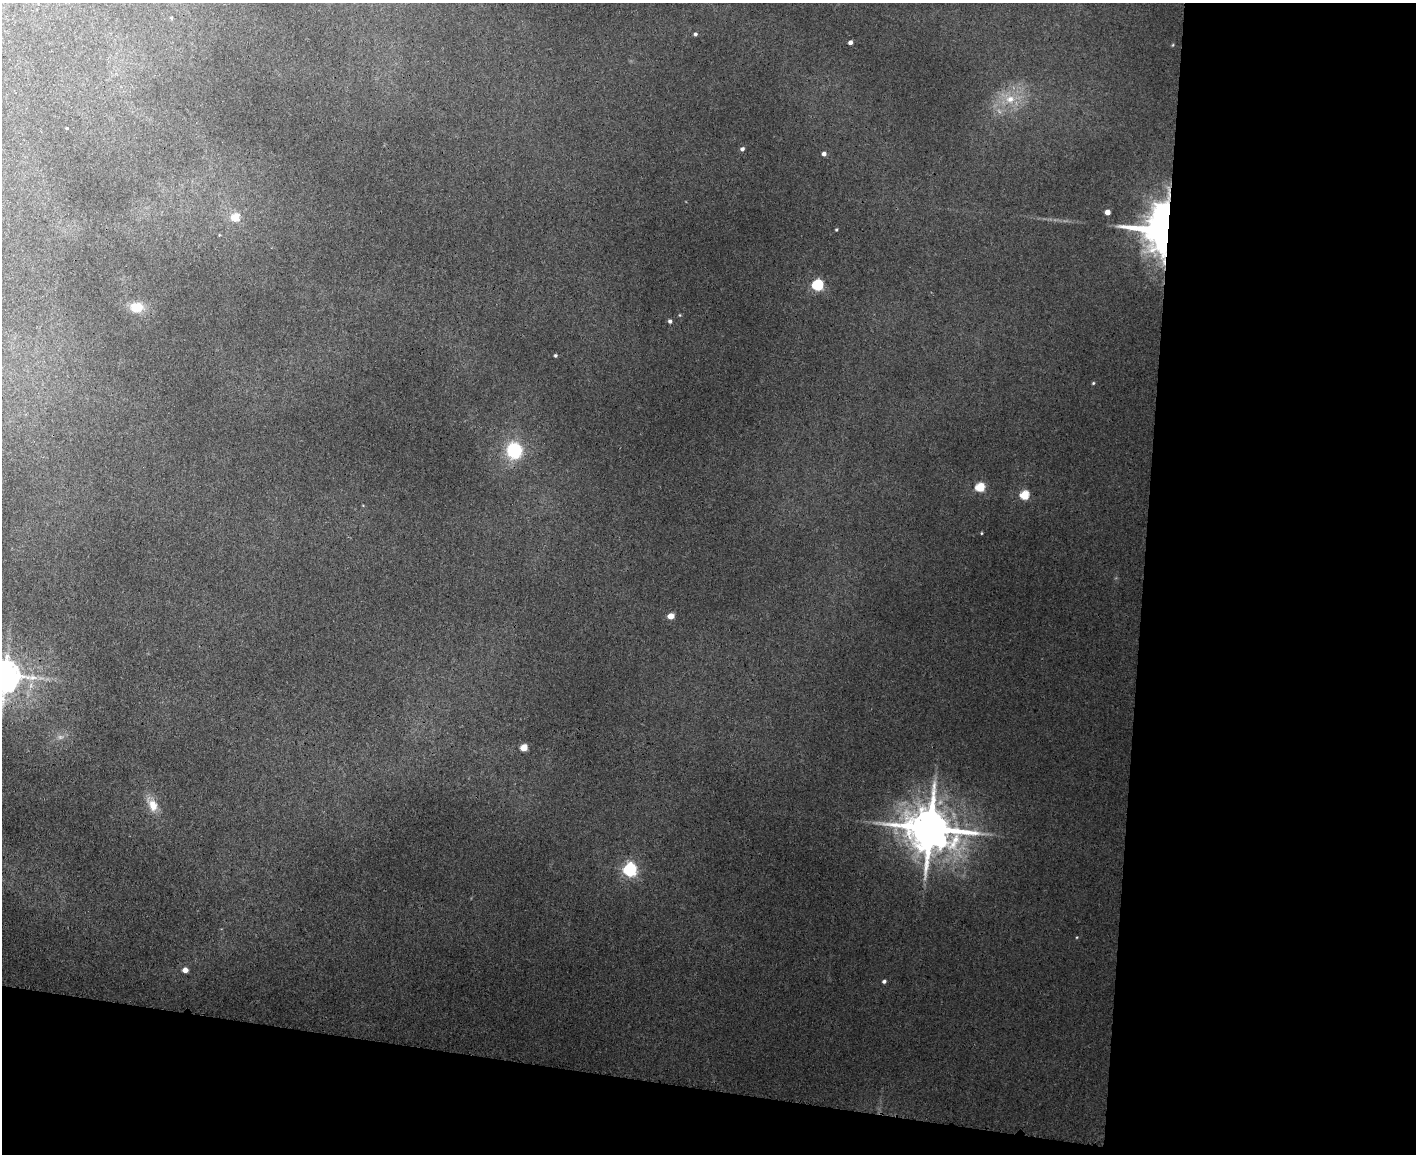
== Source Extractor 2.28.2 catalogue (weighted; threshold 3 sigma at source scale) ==
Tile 12 of 3 x 4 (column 3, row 4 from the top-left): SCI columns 3117-4530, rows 16-1167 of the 4707 x 4636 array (HDU 1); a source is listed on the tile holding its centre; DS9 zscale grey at full resolution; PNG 1418 x 1156 px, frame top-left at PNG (2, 3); no overlay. Shown black and unused: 25% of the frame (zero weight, under 3 of 4 exposures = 6% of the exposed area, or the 3 px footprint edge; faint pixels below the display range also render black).
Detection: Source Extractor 2.28.2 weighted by HDU 2 'WHT'; one run over the whole footprint, this tile lists its part. Background 0.0941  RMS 0.008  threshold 0.0361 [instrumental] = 3 sigma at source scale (4.5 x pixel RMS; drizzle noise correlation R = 1.50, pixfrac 1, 0.05/0.05 arcsec/px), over >= 5 px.
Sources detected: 23; all 23 listed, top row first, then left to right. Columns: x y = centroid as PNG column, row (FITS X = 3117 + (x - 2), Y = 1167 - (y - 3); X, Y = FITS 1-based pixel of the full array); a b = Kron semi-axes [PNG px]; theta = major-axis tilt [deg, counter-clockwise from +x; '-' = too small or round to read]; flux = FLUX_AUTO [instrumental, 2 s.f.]
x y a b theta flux
695 34 4 3 - 1.2
850 42 4 3 - 2
1010 99 10 6 9 4.1
742 149 4 4 - 1.5
824 154 4 4 - 2.4
1107 212 4 4 - 4.4
235 217 5 4 - 19
1157 228 46 36 82 150
817 285 5 5 - 58
137 307 13 9 -5 9.3
670 321 4 4 - 1.3
555 355 4 3 - 0.78
514 450 13 13 - 28
980 487 5 5 - 27
1024 495 5 5 - 25
671 616 4 4 - 8.1
5 675 8 8 - 880
524 747 5 4 - 12
153 806 13 10 -70 7.2
930 829 12 11 - 2700
630 870 6 6 - 120
185 970 4 4 - 4.6
884 981 4 3 - 1.2
Overlapping masked pixels (flux is a lower limit): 1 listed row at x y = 1157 228
Isophote crosses this tile's border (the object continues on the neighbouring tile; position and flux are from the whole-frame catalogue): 1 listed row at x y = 5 675